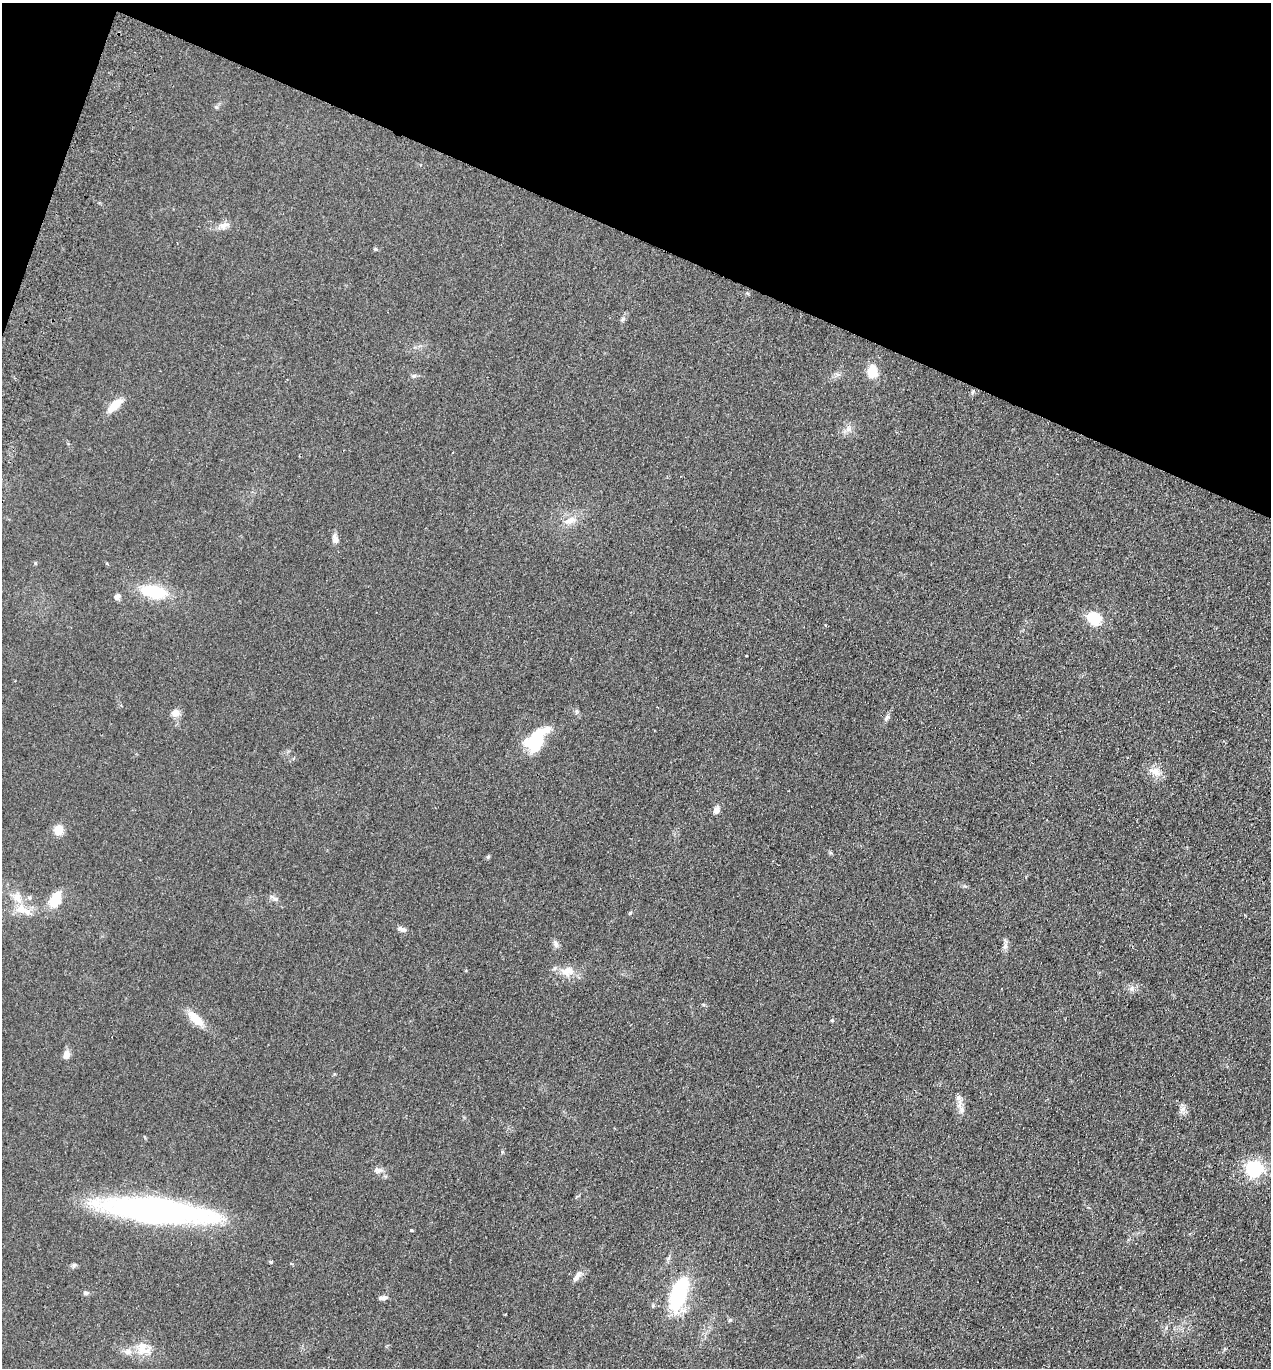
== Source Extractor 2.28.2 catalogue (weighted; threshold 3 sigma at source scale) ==
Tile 2 of 4 x 4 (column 2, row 1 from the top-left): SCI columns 1461-2729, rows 4123-5488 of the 5589 x 5512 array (HDU 1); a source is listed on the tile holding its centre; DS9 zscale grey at full resolution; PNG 1273 x 1370 px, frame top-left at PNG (2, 3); no overlay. Shown black and unused: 19% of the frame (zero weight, under 2 of 3 exposures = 3% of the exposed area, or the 3 px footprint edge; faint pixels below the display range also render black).
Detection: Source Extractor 2.28.2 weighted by HDU 2 'WHT'; one run over the whole footprint, this tile lists its part. Background 0.0752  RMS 0.0094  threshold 0.0425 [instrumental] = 3 sigma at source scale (4.5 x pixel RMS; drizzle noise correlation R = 1.50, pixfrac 1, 0.05/0.05 arcsec/px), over >= 5 px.
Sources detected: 47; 1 cosmic-ray / hot-pixel residue — not listed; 3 inside a brighter listed object's ellipse — not listed separately; the other 43 listed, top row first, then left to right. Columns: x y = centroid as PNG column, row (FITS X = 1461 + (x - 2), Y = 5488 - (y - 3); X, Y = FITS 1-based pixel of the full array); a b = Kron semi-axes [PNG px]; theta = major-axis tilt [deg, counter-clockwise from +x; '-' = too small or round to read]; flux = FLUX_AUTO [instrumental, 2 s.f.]
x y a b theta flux
223 225 18 7 9 6
623 319 7 4 71 1.5
872 371 8 6 86 28
414 376 6 5 - 1.7
114 405 22 9 41 12
848 429 9 6 19 3.4
570 520 16 8 28 8.3
335 539 11 7 -73 4.3
154 591 28 14 -13 37
117 597 8 7 - 2.9
1094 618 17 14 -39 20
175 713 10 10 - 5.9
887 717 9 5 56 2.5
535 741 28 17 60 37
1155 771 17 10 -25 8.3
716 810 10 7 72 4.1
58 830 10 9 - 11
488 857 6 4 19 1.1
30 898 6 4 -71 1.3
55 899 18 11 62 20
275 899 7 4 -1 2
21 909 14 12 -48 12
402 929 12 6 -20 3.4
556 944 11 6 -74 3.1
1005 946 10 5 63 3
568 971 17 10 17 11
196 1019 20 10 -45 16
832 1020 4 4 - 1
66 1055 10 8 74 5.3
958 1097 7 7 - 3.2
962 1109 11 7 -68 4.6
1183 1109 10 5 35 3
1254 1169 7 7 - 180
377 1170 10 6 -44 3.3
155 1210 94 19 -6 350
411 1230 3 3 - 6.4
271 1262 3 3 - 2.7
577 1276 16 6 58 4.4
85 1293 7 5 -15 1.9
679 1294 22 9 71 130
383 1298 11 6 6 3
730 1320 6 4 44 1.1
143 1348 22 15 -48 15
Unlisted compact peaks at least as high as the median listed source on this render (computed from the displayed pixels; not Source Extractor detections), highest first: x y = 1132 988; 630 913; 375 249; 35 563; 502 1152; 831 853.